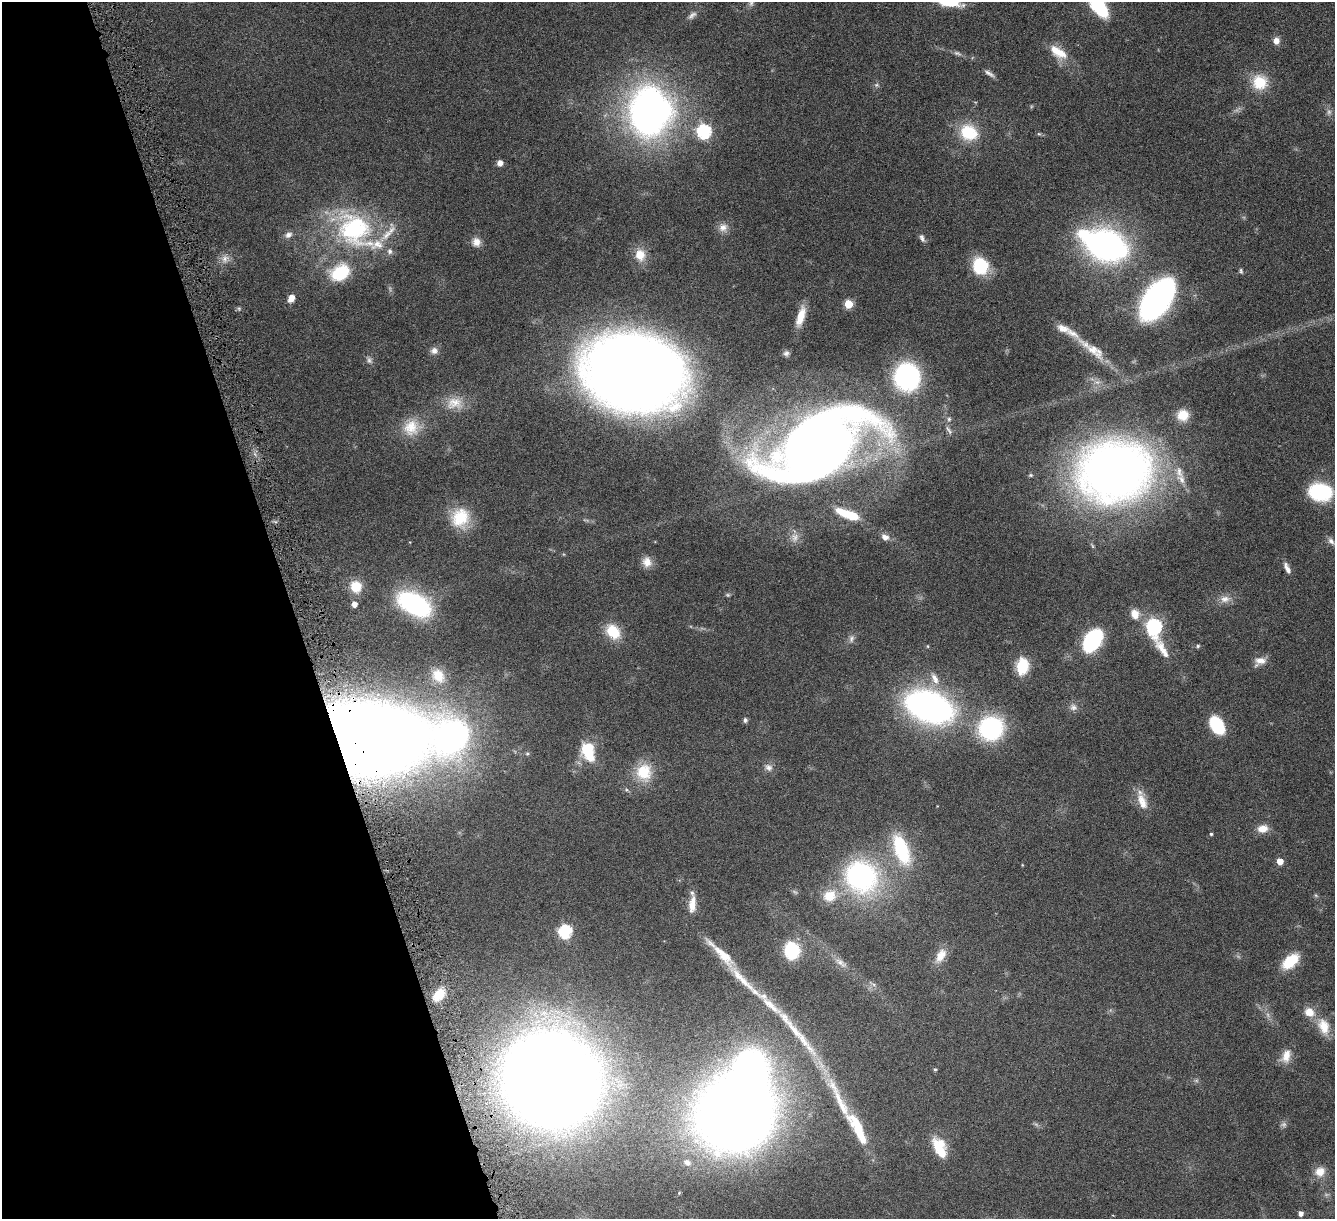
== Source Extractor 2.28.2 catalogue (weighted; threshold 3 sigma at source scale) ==
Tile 5 of 4 x 4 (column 1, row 2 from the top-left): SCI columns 23-1355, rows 2596-3812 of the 5378 x 5312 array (HDU 1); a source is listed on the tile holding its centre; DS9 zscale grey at full resolution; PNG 1337 x 1221 px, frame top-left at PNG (2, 2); no overlay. Shown black and unused: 22% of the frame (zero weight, under 4 of 8 exposures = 1% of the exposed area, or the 3 px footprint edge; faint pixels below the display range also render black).
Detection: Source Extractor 2.28.2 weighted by HDU 2 'WHT'; one run over the whole footprint, this tile lists its part. Background 0.0526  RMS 0.0039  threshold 0.0158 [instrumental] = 3 sigma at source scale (4.09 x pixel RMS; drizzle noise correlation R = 1.36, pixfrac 0.8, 0.05/0.05 arcsec/px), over >= 5 px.
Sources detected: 124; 4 too faint to see at this stretch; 2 inside a brighter object's white glare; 1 long thin detection or spike segment (spike, bleed or trail) — not listed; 10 inside a brighter listed object's ellipse — not listed separately; the other 107 listed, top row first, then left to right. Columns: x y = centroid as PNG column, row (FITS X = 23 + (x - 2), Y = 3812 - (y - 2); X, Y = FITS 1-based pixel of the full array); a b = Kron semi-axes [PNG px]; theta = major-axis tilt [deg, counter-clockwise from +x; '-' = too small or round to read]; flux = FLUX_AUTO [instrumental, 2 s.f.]
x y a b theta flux
751 3 8 6 88 1
950 3 26 9 -7 8.3
1096 3 7 6 - 39
692 15 15 7 38 1.6
1276 41 7 6 - 2.6
1058 52 26 12 -34 7.4
957 53 12 6 -21 1.1
989 73 16 5 -31 1.4
1260 82 20 20 - 9.7
876 85 6 5 - 0.7
649 111 36 30 87 210
704 131 7 6 - 63
969 132 22 18 -27 13
1039 134 6 5 - 0.49
500 163 6 6 - 1.8
723 228 12 11 - 2.6
355 229 52 44 -44 52
288 235 11 8 29 1.7
922 238 11 6 -67 1.2
476 242 11 10 - 2.8
1105 245 29 17 -22 170
640 255 16 13 -78 5.2
225 259 11 8 70 2.3
980 266 12 11 - 24
1241 271 7 5 -79 0.66
340 273 20 15 31 18
291 298 9 6 61 2.8
1157 299 25 14 54 250
848 304 5 5 - 13
801 316 23 8 74 6
1092 349 53 12 -36 11
434 351 10 9 - 1.8
786 353 8 8 - 1.1
369 360 10 6 -66 1.2
634 372 68 50 -14 730
907 377 24 22 -85 51
454 403 24 16 15 6.9
1183 415 12 12 - 6
949 419 7 6 - 0.89
411 427 24 21 60 9
949 430 14 6 -53 1.4
818 446 98 48 29 430
1114 471 61 52 10 300
1179 472 19 10 -73 3.9
1320 492 17 12 -5 35
847 514 26 8 -20 9.5
460 518 24 22 71 12
885 537 10 7 -19 2
1331 541 13 7 -43 1.6
647 562 13 12 - 3.3
1287 568 15 6 -65 2
356 587 14 13 - 6.1
728 595 7 5 19 0.59
1225 599 16 10 9 3
354 604 4 4 - 2.7
415 604 30 16 -30 54
1135 614 12 10 -66 3.9
1154 627 17 7 -72 76
613 632 19 14 -49 8.5
851 639 11 7 79 1.4
1092 640 15 10 55 58
1198 646 5 4 - 0.49
1260 661 15 10 21 3.1
1022 666 18 12 83 9.8
438 676 18 14 -58 5.9
935 679 18 8 -65 3.6
929 707 36 22 -22 140
1073 707 10 9 - 1.8
745 720 7 5 -77 0.76
1217 725 16 10 -59 21
991 728 20 19 - 45
452 736 39 33 37 100
367 739 66 40 -1 1100
588 751 21 14 -75 13
527 753 6 5 - 0.56
768 767 11 9 -39 1.8
644 772 22 19 -80 11
627 790 6 3 -70 0.45
1142 802 25 11 -67 5.1
1263 828 13 9 9 3.6
1211 834 4 4 - 0.5
901 850 39 17 -69 22
1280 861 5 4 - 5.1
861 876 19 17 -42 98
829 896 16 13 18 6.8
692 906 17 10 -87 3.8
565 931 6 6 - 49
792 950 14 12 -83 20
722 954 66 12 -46 12
941 955 20 11 59 4.6
1290 961 19 11 42 11
840 963 19 7 -40 2.6
439 995 15 9 49 7
769 1004 52 10 -44 13
1309 1012 13 11 -33 4.5
1324 1026 22 13 -71 6.6
810 1048 32 9 -50 8
1286 1056 18 11 72 4.1
935 1069 4 4 - 0.52
551 1079 55 52 -49 950
735 1115 46 42 37 710
857 1128 39 11 -64 18
940 1148 25 13 -67 11
687 1162 9 7 -37 1.5
1320 1172 13 12 - 4
679 1193 4 3 - 0.36
1300 1213 4 4 - 1.8
Overlapping masked pixels (flux is a lower limit): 1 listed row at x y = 367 739
Isophote crosses this tile's border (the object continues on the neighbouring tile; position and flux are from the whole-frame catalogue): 2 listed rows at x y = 950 3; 1096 3